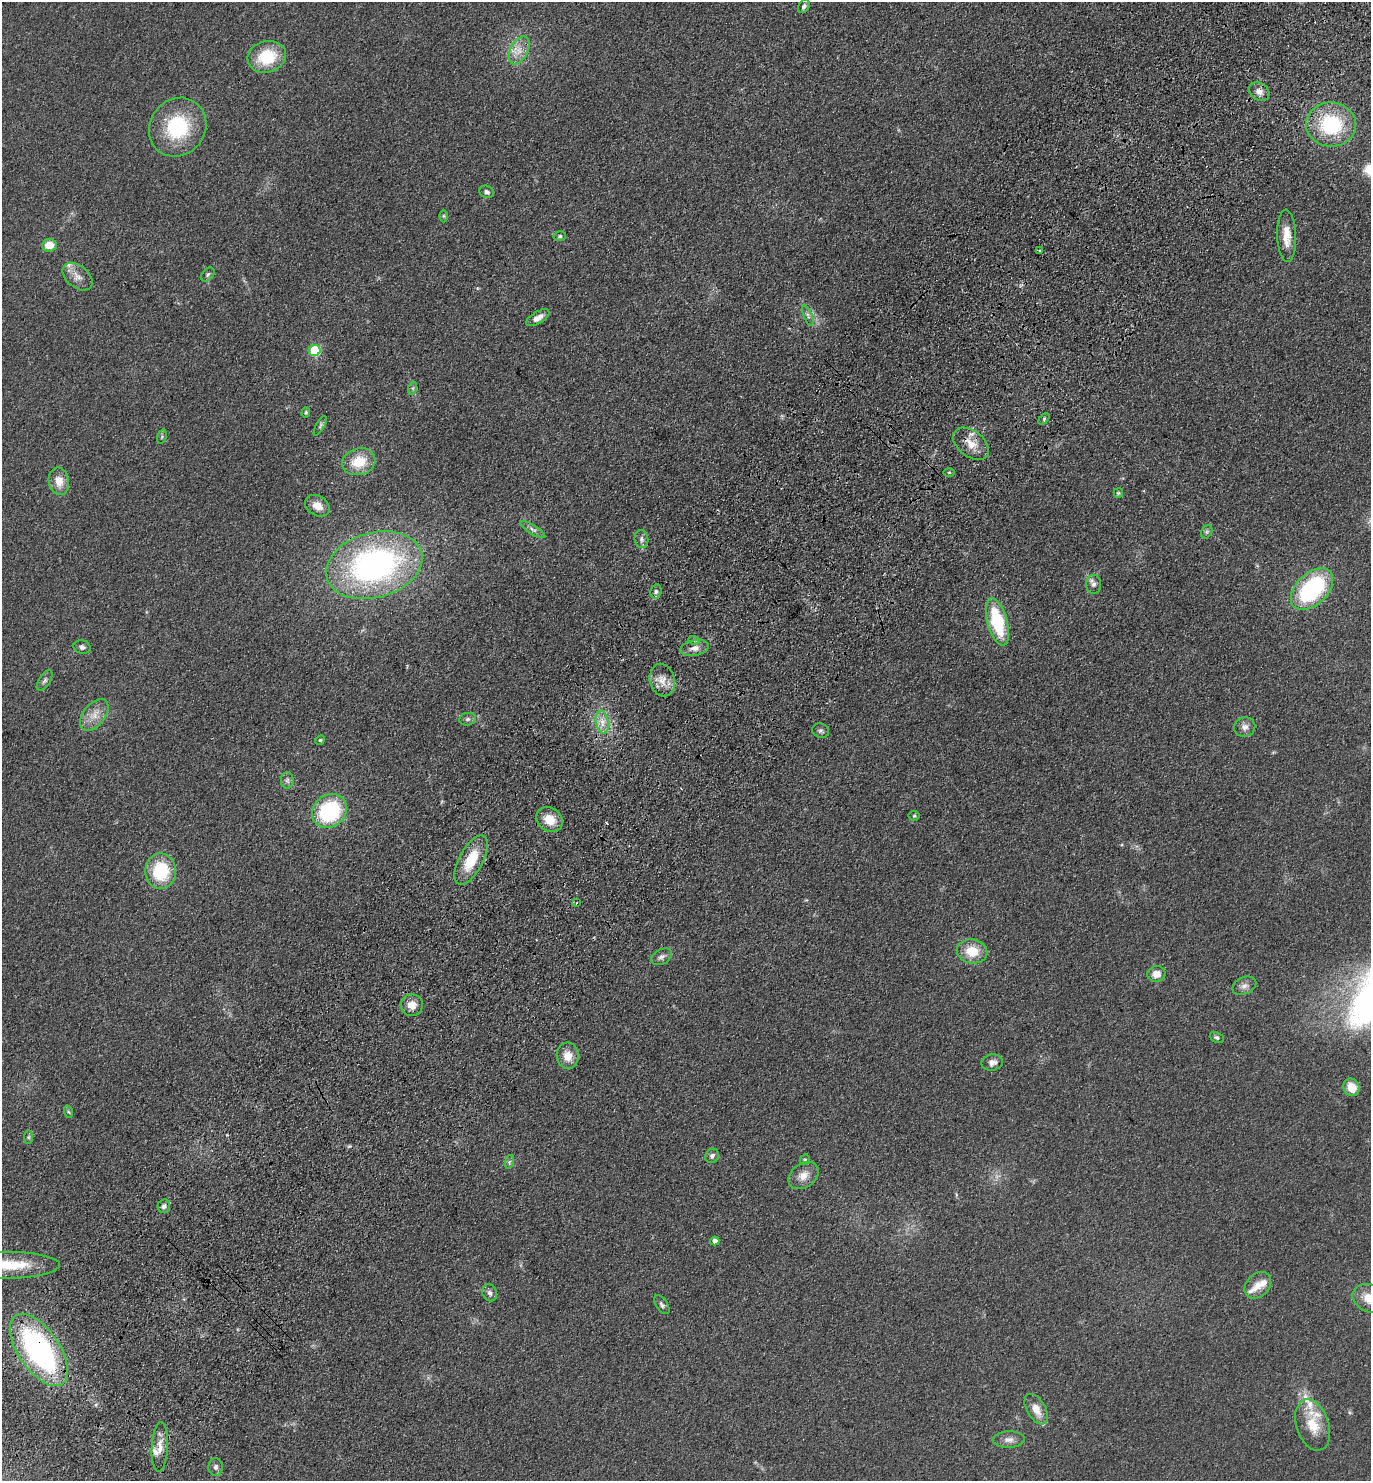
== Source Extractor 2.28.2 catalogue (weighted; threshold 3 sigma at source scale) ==
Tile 10 of 4 x 4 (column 2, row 3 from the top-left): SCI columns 1756-3124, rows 1570-3048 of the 6108 x 6096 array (HDU 1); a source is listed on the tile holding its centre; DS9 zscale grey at full resolution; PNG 1373 x 1483 px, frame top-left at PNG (2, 2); each listed source drawn as its Kron ellipse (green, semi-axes under 4 px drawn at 4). Shown black and unused: <1% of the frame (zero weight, under 3 of 4 exposures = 6% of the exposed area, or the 3 px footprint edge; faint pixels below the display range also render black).
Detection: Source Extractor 2.28.2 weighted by HDU 2 'WHT'; one run over the whole footprint, this tile lists its part. Background 0.167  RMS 0.0091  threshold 0.0411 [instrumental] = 3 sigma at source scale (4.5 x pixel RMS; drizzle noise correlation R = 1.50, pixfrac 1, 0.05/0.05 arcsec/px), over >= 5 px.
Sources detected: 90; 2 cosmic-ray / hot-pixel residue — neither listed nor drawn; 6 inside a brighter listed object's ellipse — not listed separately; the other 82 listed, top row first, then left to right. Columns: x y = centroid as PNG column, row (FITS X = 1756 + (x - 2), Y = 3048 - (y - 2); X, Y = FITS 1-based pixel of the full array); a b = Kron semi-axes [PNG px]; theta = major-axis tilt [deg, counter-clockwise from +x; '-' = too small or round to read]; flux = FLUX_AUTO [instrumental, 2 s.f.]
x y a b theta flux
804 6 7 5 55 2.5
519 50 15 8 63 9.5
267 57 19 15 14 37
1259 92 11 8 -31 5.5
1331 125 25 22 -6 69
178 127 30 27 52 63
487 192 8 6 -23 2.6
443 216 6 4 -90 1.3
560 236 6 5 - 1.5
1287 236 26 9 -88 14
49 245 7 6 - 15
1040 251 3 3 - 2.7
208 275 8 5 50 1.9
78 277 17 11 -39 8.3
808 315 10 4 -68 2.4
538 318 13 6 31 6.4
315 350 6 5 - 66
413 388 7 4 71 1.4
306 412 5 4 - 1.2
1044 419 6 4 47 1.4
320 426 11 3 61 1.8
162 437 7 4 71 1.5
971 444 20 13 -38 13
359 462 17 13 16 22
949 472 5 3 - 0.96
59 481 14 10 -80 11
1118 493 5 4 - 1.1
317 506 13 9 -32 9
533 529 14 4 -32 3.5
1207 532 7 5 61 1.8
641 539 9 7 -83 3.2
374 565 49 32 15 250
1093 584 9 7 -87 3.5
1312 589 25 15 44 100
656 591 7 5 77 2.4
997 622 24 10 -75 56
694 640 6 3 -17 1.3
82 647 8 6 -14 3
694 648 14 7 11 6
45 680 11 5 57 2.7
662 680 16 12 -75 10
94 715 18 11 52 11
468 719 8 6 15 2.4
602 722 11 6 -80 6.8
1245 727 10 9 - 5
821 731 9 7 -18 2.4
320 740 5 4 - 1.1
287 780 8 6 89 2.7
329 811 18 16 41 85
914 816 5 5 - 1.2
550 820 14 11 -39 15
471 860 27 12 62 29
161 871 17 15 -90 47
577 903 2 2 - 0.95
972 951 15 12 -11 20
662 957 11 7 27 3.9
1156 974 9 8 - 7.6
1244 986 12 8 25 5
412 1005 11 10 - 8.5
1217 1038 7 5 -25 1.9
568 1056 13 11 -85 12
992 1062 11 8 11 4.6
1352 1087 9 7 -62 15
69 1112 6 4 -70 1.2
29 1137 7 4 89 1.5
712 1156 7 6 - 3
805 1160 5 4 - 1.3
509 1162 7 4 71 1.7
803 1176 16 12 35 9.6
164 1206 7 6 - 2.4
715 1241 4 4 - 4.8
9 1265 50 13 0 39
1258 1285 15 11 45 9.5
490 1293 9 7 -66 3.1
1370 1298 18 13 -24 18
662 1305 11 5 -56 2.5
39 1350 41 20 -56 190
1036 1409 17 9 -60 12
1313 1425 26 16 -72 23
1009 1439 16 8 3 5.6
160 1447 25 8 87 10
216 1467 9 7 87 3.1
Overlapping masked pixels (flux is a lower limit): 2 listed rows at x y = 971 444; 39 1350
Isophote crosses this tile's border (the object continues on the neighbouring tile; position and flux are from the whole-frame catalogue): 2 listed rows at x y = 9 1265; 1370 1298